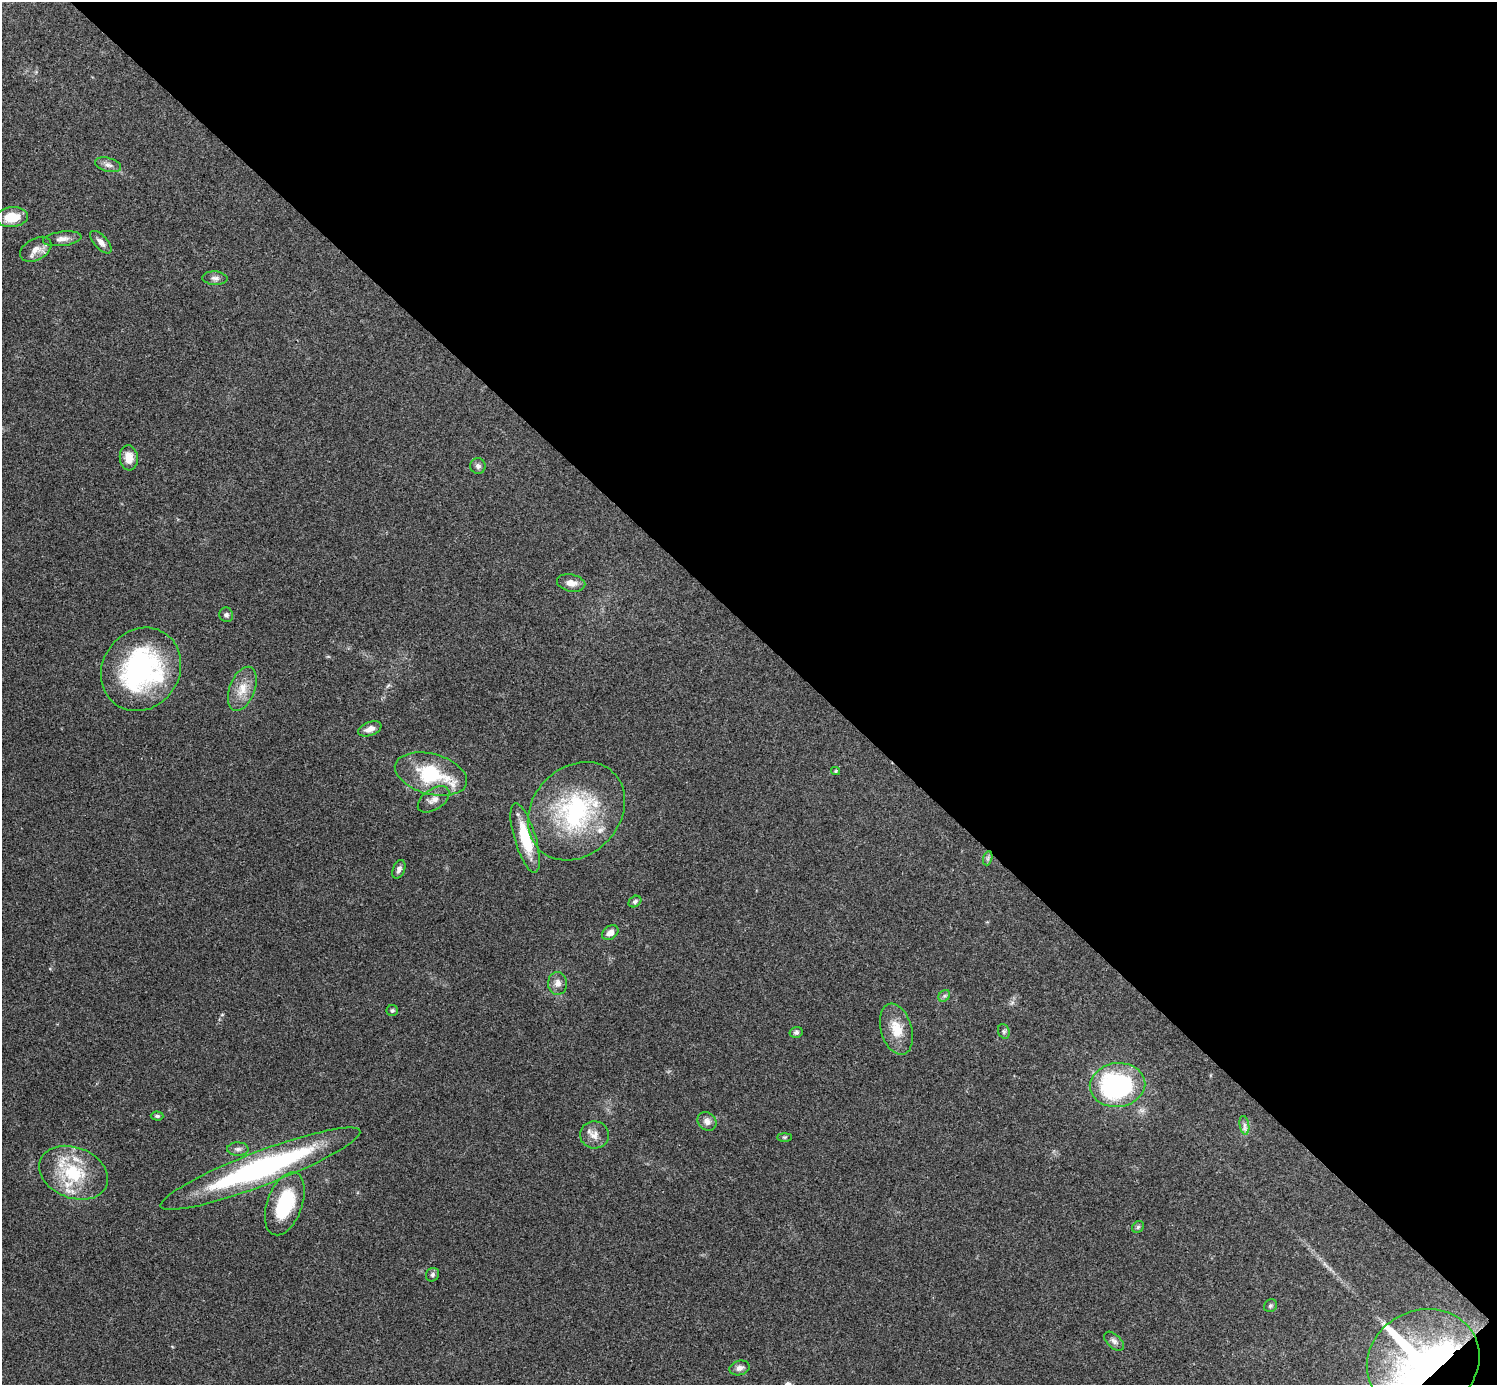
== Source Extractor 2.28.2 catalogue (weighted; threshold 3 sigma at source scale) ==
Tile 8 of 4 x 4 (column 4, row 2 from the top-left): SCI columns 4489-5983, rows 2922-4304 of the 5985 x 5985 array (HDU 1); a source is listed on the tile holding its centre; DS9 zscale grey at full resolution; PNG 1499 x 1387 px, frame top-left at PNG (2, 2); each listed source drawn as its Kron ellipse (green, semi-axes under 4 px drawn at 4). Shown black and unused: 46% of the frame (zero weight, under 3 of 4 exposures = <1% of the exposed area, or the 3 px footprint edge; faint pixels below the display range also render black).
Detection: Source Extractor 2.28.2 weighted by HDU 2 'WHT'; one run over the whole footprint, this tile lists its part. Background 0.0709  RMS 0.0053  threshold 0.0239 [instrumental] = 3 sigma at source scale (4.5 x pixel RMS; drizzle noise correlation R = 1.50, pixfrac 1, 0.05/0.05 arcsec/px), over >= 5 px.
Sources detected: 45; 1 inside a brighter listed object's ellipse — not listed separately; the other 44 listed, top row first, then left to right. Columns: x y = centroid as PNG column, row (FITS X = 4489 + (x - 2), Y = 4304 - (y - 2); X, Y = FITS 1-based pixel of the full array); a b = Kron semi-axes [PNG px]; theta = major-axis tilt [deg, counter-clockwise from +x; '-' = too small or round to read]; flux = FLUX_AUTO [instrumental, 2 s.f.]
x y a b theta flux
108 165 13 7 -16 2.5
12 217 16 10 5 11
62 239 19 7 8 3.5
101 242 14 6 -48 3
36 249 17 10 30 4.9
215 278 12 7 -4 2.1
129 458 13 9 -84 6.6
478 466 8 7 - 1.9
571 583 14 8 -11 4.2
226 615 7 6 - 1.5
141 669 43 38 54 94
242 689 23 12 69 8.7
370 729 12 7 21 3.8
835 771 4 4 - 0.6
431 774 37 20 -15 33
433 799 18 10 35 4.2
576 811 53 43 47 67
525 838 36 10 -73 19
988 858 7 4 72 0.98
399 869 10 6 68 2.1
635 901 7 5 34 1.4
610 933 9 6 34 3.4
558 983 11 9 -89 3.4
944 996 6 5 - 1.1
392 1011 5 5 - 0.9
896 1029 26 15 -73 11
1004 1031 7 5 -69 1
796 1032 6 5 - 1.2
1117 1085 28 22 7 90
157 1116 6 4 -1 0.92
707 1121 10 8 -42 3.1
1244 1125 9 4 -80 1.7
594 1135 14 13 - 4.8
784 1137 7 4 0 0.73
238 1149 10 6 -1 2
260 1169 106 17 21 120
73 1173 35 25 -22 31
285 1204 33 17 70 32
1138 1227 6 5 - 0.98
432 1275 7 6 - 1.3
1270 1306 7 6 - 1.1
1114 1341 12 6 -42 2.2
1423 1361 57 51 25 220
740 1368 10 7 15 2.4
Overlapping masked pixels (flux is a lower limit): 1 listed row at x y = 1423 1361
Isophote crosses this tile's border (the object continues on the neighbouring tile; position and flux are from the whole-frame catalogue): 1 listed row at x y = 1423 1361